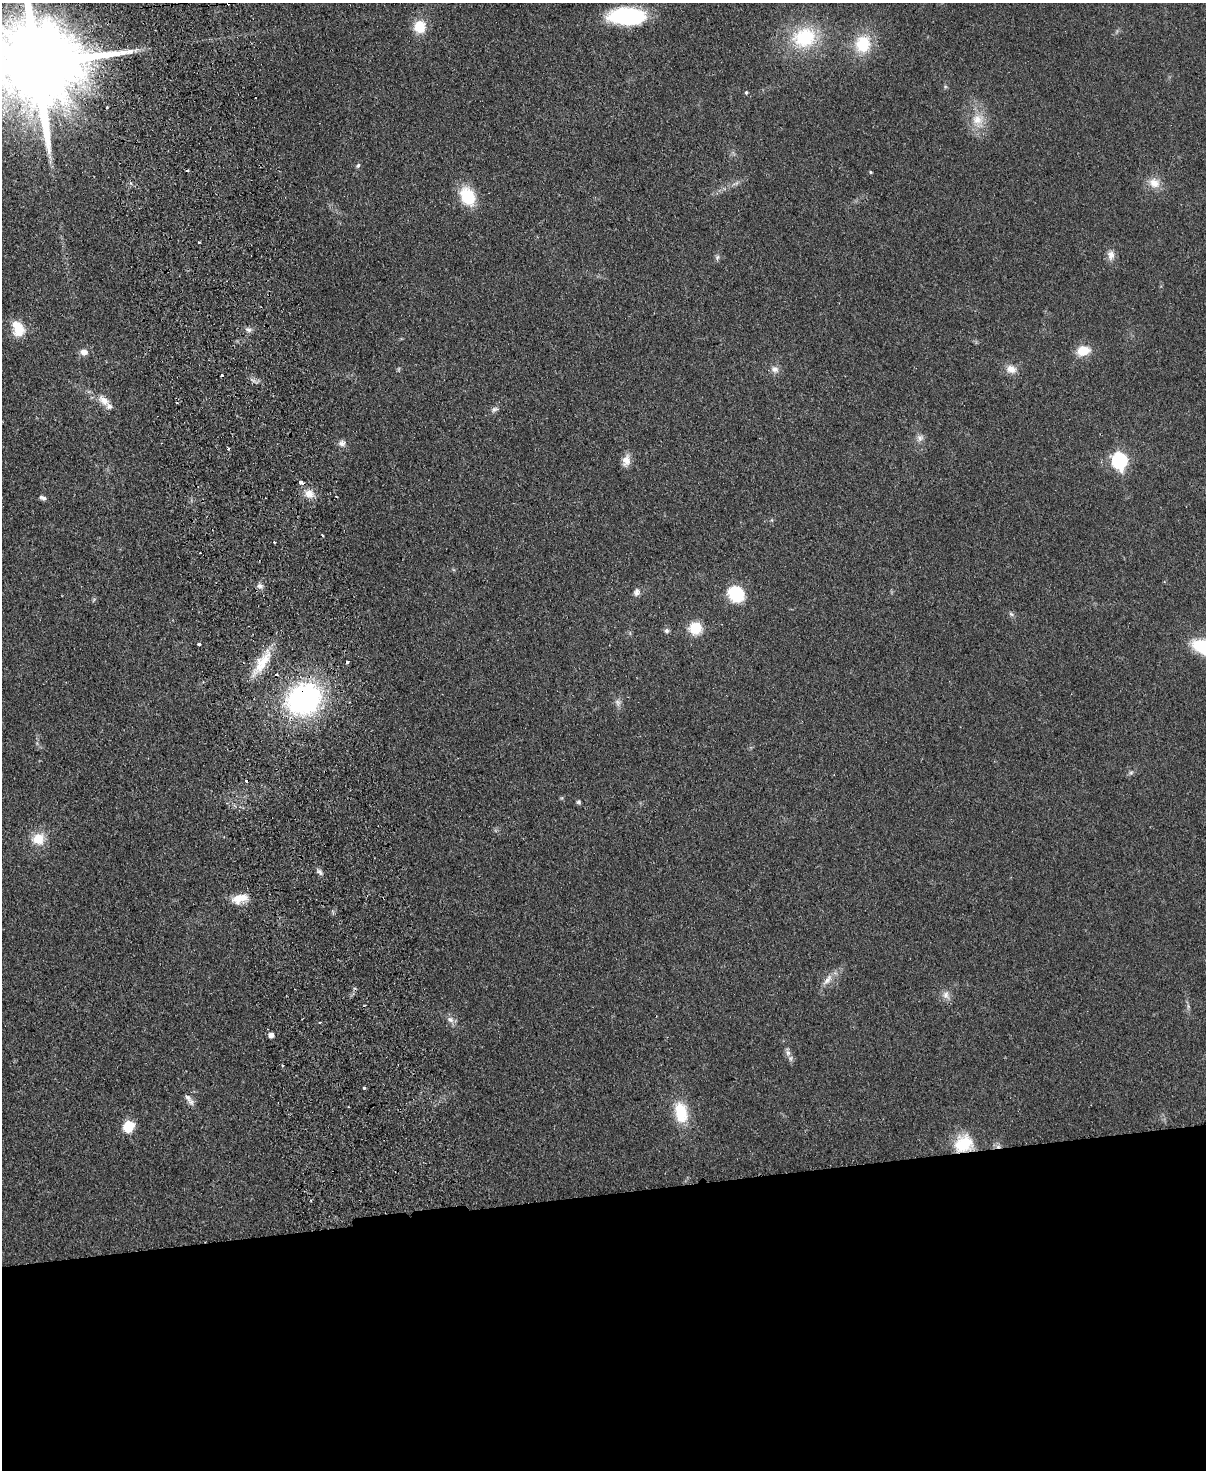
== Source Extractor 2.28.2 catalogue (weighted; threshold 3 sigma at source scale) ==
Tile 11 of 4 x 3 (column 3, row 3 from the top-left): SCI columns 2463-3666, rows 151-1618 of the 4925 x 4814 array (HDU 1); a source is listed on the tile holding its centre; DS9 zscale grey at full resolution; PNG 1208 x 1472 px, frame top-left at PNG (2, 3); no overlay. Shown black and unused: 19% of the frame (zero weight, under 2 of 3 exposures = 3% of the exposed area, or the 3 px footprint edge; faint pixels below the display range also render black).
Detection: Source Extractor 2.28.2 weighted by HDU 2 'WHT'; one run over the whole footprint, this tile lists its part. Background 0.112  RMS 0.0085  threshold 0.038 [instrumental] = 3 sigma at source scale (4.5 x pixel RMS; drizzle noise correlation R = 1.50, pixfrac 1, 0.05/0.05 arcsec/px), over >= 5 px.
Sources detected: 71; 1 too faint to see at this stretch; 8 cosmic-ray / hot-pixel residue — not listed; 3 inside a brighter listed object's ellipse — not listed separately; the other 59 listed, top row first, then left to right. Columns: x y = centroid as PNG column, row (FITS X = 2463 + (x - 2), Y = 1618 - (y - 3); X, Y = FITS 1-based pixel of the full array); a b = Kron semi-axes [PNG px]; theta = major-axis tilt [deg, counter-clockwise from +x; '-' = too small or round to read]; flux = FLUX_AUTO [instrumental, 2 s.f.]
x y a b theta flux
627 16 33 15 -1 91
420 27 13 12 - 19
804 37 29 24 22 51
863 44 21 18 76 30
37 64 35 20 5 24000
746 92 5 4 - 1
107 107 3 2 - 1.2
977 119 17 15 -6 14
358 166 7 5 49 1.5
870 172 4 3 - 0.94
1154 183 16 13 -26 9.8
467 196 21 14 -64 30
199 242 3 3 - 1.3
1111 255 13 9 -80 5.6
717 257 7 5 70 1.9
17 326 22 13 -59 16
249 330 9 6 -18 2.9
1083 351 13 10 12 17
84 352 9 8 - 5.4
775 369 12 9 -26 4.4
1011 369 14 10 -20 7.5
104 400 17 9 -40 8.4
495 409 10 6 32 2.6
920 438 9 9 - 3.8
342 443 10 9 - 3.6
626 460 15 10 82 7.1
1119 460 7 7 - 220
300 482 4 3 - 5
309 494 12 10 -23 8.2
43 498 9 5 -24 2.5
322 536 3 2 - 1.5
260 586 8 7 - 3
636 592 10 8 78 3.7
736 594 16 14 -50 38
1011 614 7 4 -44 1.5
695 628 14 13 - 18
667 631 7 6 - 2
199 644 3 3 - 3.1
347 661 3 3 - 6.8
261 663 42 12 54 23
304 699 27 22 32 200
1131 773 7 4 1 1.6
246 781 3 3 - 1.4
578 802 6 5 - 1.4
38 839 14 13 - 16
319 872 10 5 -48 2.6
238 898 17 12 27 11
827 980 18 8 51 7
946 995 12 9 -83 5.1
450 1020 10 8 -19 4.1
320 1022 3 3 - 0.94
271 1035 4 4 - 6.3
788 1053 9 6 -74 3.3
283 1065 3 2 - 1.5
364 1088 3 3 - 1.3
188 1098 14 7 -50 4.3
681 1112 24 14 -78 29
128 1126 7 6 - 57
964 1144 23 19 31 28
Overlapping masked pixels (flux is a lower limit): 4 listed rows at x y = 37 64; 300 482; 304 699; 964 1144
Isophote crosses this tile's border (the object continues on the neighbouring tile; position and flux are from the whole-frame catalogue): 1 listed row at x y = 37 64